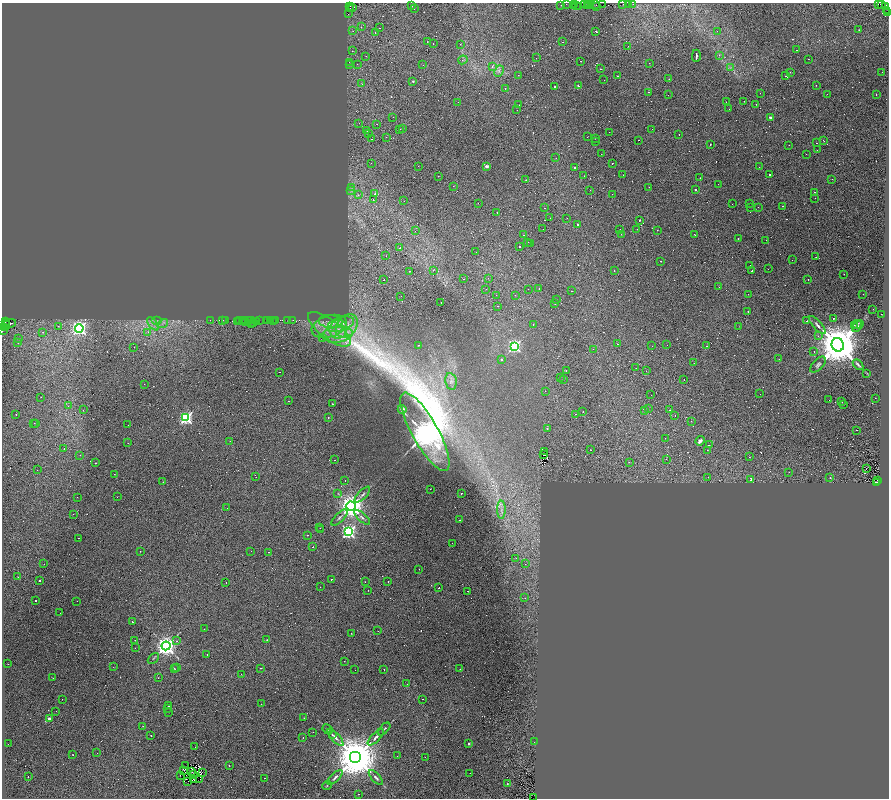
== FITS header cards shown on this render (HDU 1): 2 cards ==
NAXIS1  =                 1773
NAXIS2  =                 1592

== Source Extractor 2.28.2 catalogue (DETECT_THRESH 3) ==
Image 1773 x 1592 px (HDU 1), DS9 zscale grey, zoomed out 1/2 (1 PNG px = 2 x 2 image px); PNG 891 x 800 px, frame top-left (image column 1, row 1591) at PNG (2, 3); each listed source drawn as its Kron ellipse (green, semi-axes under 4 px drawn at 4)
Background 0.154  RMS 0.048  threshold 0.144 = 3 sigma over >= 5 px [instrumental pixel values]
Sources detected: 815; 378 cannot appear on this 1/2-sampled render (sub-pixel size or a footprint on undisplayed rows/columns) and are neither listed nor drawn; the other 437 listed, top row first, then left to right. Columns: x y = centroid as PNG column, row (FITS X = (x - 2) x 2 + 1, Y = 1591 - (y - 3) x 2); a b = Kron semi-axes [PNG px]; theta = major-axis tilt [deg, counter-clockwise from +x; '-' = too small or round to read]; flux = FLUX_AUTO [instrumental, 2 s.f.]
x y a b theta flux
567 4 3 2 - 12
575 4 2 1 - 12
585 4 4 2 - 24
589 4 2 2 - 22
596 4 3 2 - 59
603 4 3 1 - 21
623 4 3 1 - 12
629 4 3 1 - 10
633 4 2 1 - 13
878 4 2 1 - 120
881 4 2 1 - 5.3
561 5 2 1 - 48
587 5 4 2 - 37
350 6 2 1 - 53
412 6 2 1 - 11
573 6 2 1 - 28
577 6 3 1 - 21
579 6 2 1 - 27
886 6 3 2 - 180
596 7 3 2 - 18
353 8 2 1 - 5.4
414 8 2 1 - 22
351 9 3 2 - 14
887 10 2 1 - 14
348 13 2 1 - 24
888 13 3 1 - 7.9
361 27 2 2 - 7.8
380 28 2 1 - 23
859 30 3 2 - 5.3
353 31 2 1 - 4.7
596 31 2 2 - 84
717 31 2 2 - 4.2
375 32 2 1 - 56
427 42 2 1 - 15
562 42 2 1 - 9.3
433 44 2 1 - 17
460 44 2 1 - 15
628 46 2 1 - 13
796 50 2 2 - 24
352 51 2 1 - 7.8
719 55 3 2 - 8.4
366 56 2 1 - 4.1
696 56 6 2 89 280
536 58 2 1 - 8.6
808 59 2 1 - 18
463 60 5 2 - 8.1
580 61 2 1 - 190
349 62 2 1 - 8.5
649 63 2 2 - 22
349 64 2 2 - 26
357 64 2 1 - 7.6
423 65 2 1 - 6
492 67 4 3 - 14
730 68 3 2 - 8.8
601 69 2 1 - 20
499 71 6 4 63 28
790 72 2 1 - 13
882 72 2 1 - 7
518 75 2 1 - 47
617 76 2 2 - 120
786 76 3 1 - 36
669 79 2 1 - 18
604 80 2 1 - 17
413 81 2 2 - 13
362 84 2 1 - 23
578 85 2 2 - 180
816 85 2 1 - 86
555 87 2 2 - 35
505 88 2 1 - 32
648 92 2 1 - 120
760 93 2 1 - 56
827 94 2 1 - 6.4
668 95 2 1 - 40
876 95 2 1 - 24
744 101 2 1 - 4.4
458 102 2 1 - 14
726 102 2 1 - 6.7
756 104 2 2 - 33
519 105 2 1 - 33
729 109 2 1 - 5.8
517 110 2 1 - 7.7
393 117 2 1 - 11
770 117 3 3 - 12
359 123 2 1 - 2.5
377 124 2 1 - 6.2
402 128 2 2 - 68
400 129 2 1 - 6.5
652 129 2 1 - 7
367 131 2 2 - 17
609 132 2 1 - 7.2
368 134 2 1 - 8.1
679 135 2 1 - 18
386 137 2 2 - 5.9
587 137 2 1 - 4.7
372 139 2 1 - 53
595 139 2 1 - 1.9
638 140 2 1 - 41
824 140 2 1 - 24
596 141 2 1 - 17
816 143 2 1 - 14
710 145 2 2 - 18
789 145 2 1 - 8.9
817 150 2 1 - 6.9
601 154 2 1 - 9.6
806 154 2 1 - 8.2
556 158 2 1 - 19
371 163 2 1 - 8.7
612 163 2 2 - 160
418 166 2 1 - 11
487 166 2 2 - 120
759 167 2 1 - 15
574 168 2 2 - 100
623 175 2 1 - 15
769 175 2 1 - 46
438 176 2 2 - 23
584 176 2 1 - 13
700 178 2 2 - 50
832 179 2 2 - 16
526 180 2 1 - 16
718 184 2 1 - 9.7
453 186 2 1 - 5.7
352 187 2 2 - 18
649 187 2 2 - 16
590 190 2 1 - 7.2
695 190 2 2 - 8
351 191 4 2 - 10
815 192 2 1 - 29
375 194 2 2 - 23
612 194 2 1 - 17
358 195 3 3 - 9.2
815 198 2 1 - 13
373 200 2 2 - 21
404 201 2 1 - 13
478 203 2 1 - 16
749 203 2 1 - 7.4
732 204 2 1 - 15
782 206 2 1 - 70
751 207 2 1 - 9.2
758 207 2 2 - 30
545 208 2 1 - 69
497 212 2 2 - 6.6
550 218 2 1 - 9.3
567 218 2 1 - 7.7
639 220 2 2 - 12
577 224 2 2 - 15
543 229 2 1 - 22
620 229 2 1 - 43
637 229 2 2 - 31
657 230 2 2 - 5.3
415 231 2 2 - 10
621 234 2 1 - 12
524 235 2 1 - 45
695 235 2 1 - 73
738 238 2 1 - 43
766 240 2 1 - 24
528 242 2 1 - 30
531 243 2 1 - 7.7
520 247 2 2 - 24
400 248 2 1 - 20
476 252 2 1 - 5.9
386 256 2 1 - 32
816 257 2 1 - 7.7
792 260 2 1 - 6.8
661 261 2 1 - 22
750 266 2 2 - 43
768 269 2 1 - 33
433 270 2 1 - 26
410 271 2 1 - 9.9
614 271 2 1 - 10
752 271 2 1 - 35
844 274 2 1 - 15
488 278 2 2 - 7.3
463 279 2 2 - 66
384 280 2 1 - 51
808 280 2 2 - 15
719 287 2 1 - 4.8
539 288 2 1 - 17
486 289 2 1 - 31
528 289 2 1 - 8.6
571 291 2 2 - 43
748 294 2 1 - 8.3
863 294 2 1 - 22
496 295 2 1 - 9.2
515 295 2 2 - 96
401 296 2 1 - 5.9
557 300 2 1 - 17
441 302 2 1 - 13
555 304 2 1 - 15
498 306 2 1 - 9.5
873 309 2 1 - 18
748 311 2 2 - 38
881 314 2 1 - 23
834 318 2 2 - 29
157 320 5 2 - 14
210 320 2 1 - 17
223 320 4 2 - 24
226 320 3 2 - 35
240 320 4 1 - 11
244 320 3 1 - 15
249 320 2 1 - 31
251 320 2 1 - 61
259 320 2 1 - 33
268 320 2 1 - 15
270 320 2 1 - 17
288 320 2 1 - 47
293 320 2 1 - 2.3
6 321 2 1 - 190
242 321 2 1 - 25
266 321 2 1 - 6.4
276 321 3 2 - 36
807 321 2 1 - 34
237 322 3 1 - 13
246 322 2 1 - 3.9
253 322 3 1 - 17
257 322 4 1 - 29
274 322 2 1 - 21
331 322 12 6 -7 69
252 323 2 1 - 48
6 324 5 2 - 140
9 324 7 4 17 82
153 324 8 3 -51 24
163 324 6 2 29 14
341 324 14 6 18 100
533 324 2 2 - 2.7
857 324 4 2 - 8.8
817 325 11 3 -48 27
854 325 2 2 - 31
58 326 3 2 - 10
329 326 18 10 18 180
347 326 13 9 51 140
739 326 2 2 - 2.8
858 326 7 3 47 9.6
5 327 2 1 - 97
79 328 4 4 - 3100
329 329 26 9 -37 230
338 329 10 8 64 110
2 331 2 1 - 100
43 332 2 2 - 15
148 332 3 2 - 13
337 334 15 8 5 140
818 336 3 2 - 8.7
322 337 2 1 - 23
19 338 2 2 - 8.9
18 343 2 2 - 3.4
617 344 2 1 - 40
418 345 2 2 - 5.1
667 345 2 1 - 7.3
838 345 7 6 - 63000
514 346 4 4 - 2200
652 346 2 1 - 12
707 346 2 2 - 7.1
134 347 2 1 - 11
593 349 2 2 - 6.1
814 351 2 1 - 13
779 359 2 1 - 6.9
501 360 2 2 - 9.2
694 363 2 1 - 18
818 365 10 5 48 29
858 365 6 2 -47 17
636 368 2 1 - 8.9
566 371 3 1 - 2.7
646 371 2 1 - 6.3
279 372 2 1 - 8.8
867 373 3 2 - 3
560 377 2 1 - 5.8
563 379 2 1 - 6
684 379 2 1 - 22
451 381 8 5 -79 37
144 384 2 1 - 8.6
545 391 2 1 - 11
760 394 2 1 - 5.1
651 395 2 1 - 26
41 397 2 1 - 2
875 398 2 1 - 15
829 400 2 1 - 2
288 401 2 1 - 10
842 402 2 2 - 26
332 404 2 2 - 64
843 404 3 1 - 16
68 406 2 2 - 4.8
402 409 4 4 - 19
648 409 2 1 - 8.8
83 410 2 1 - 43
670 410 2 2 - 73
583 411 2 1 - 56
644 411 2 1 - 17
16 414 2 1 - 13
575 414 2 1 - 2.5
675 415 2 1 - 11
328 417 2 2 - 13
186 418 4 4 - 1900
691 421 2 1 - 7.8
34 423 2 1 - 9.7
36 423 2 1 - 14
128 425 2 1 - 14
547 429 2 2 - 7.6
857 430 2 1 - 12
425 432 44 13 -61 28000
665 438 2 1 - 32
230 441 2 2 - 13
700 441 5 4 - 26
128 443 2 2 - 22
709 445 2 2 - 84
64 449 2 1 - 19
590 450 2 1 - 34
707 450 2 2 - 15
544 452 2 1 - 1.7
80 455 2 1 - 15
544 455 2 1 - 3.8
749 457 2 1 - 19
666 459 2 1 - 33
335 460 2 1 - 9.5
629 462 2 1 - 17
96 463 2 1 - 39
866 468 2 1 - 3.3
37 470 2 1 - 3.7
789 472 2 1 - 27
114 474 2 1 - 8.1
256 477 2 1 - 11
708 477 2 1 - 13
830 478 2 1 - 31
751 479 3 2 - 300
345 480 2 2 - 17
877 480 3 2 - 32
163 482 2 1 - 6.7
877 482 3 1 - 260
430 489 2 1 - 6.5
461 493 2 1 - 47
338 494 4 3 - 8.6
362 495 10 3 45 22
77 497 2 1 - 9.4
117 497 2 1 - 78
351 506 4 4 - 13000
227 508 2 1 - 4.1
501 510 9 4 90 34
73 514 2 2 - 18
339 517 10 3 45 19
362 517 10 3 -42 24
460 520 2 1 - 4.1
320 528 2 2 - 30
321 530 2 1 - 7.4
349 532 4 4 - 2700
307 535 2 1 - 48
79 538 2 1 - 9.1
452 543 2 1 - 10
313 547 2 1 - 4.7
140 551 2 1 - 25
251 551 2 1 - 6.9
269 552 2 2 - 21
516 558 2 2 - 10
44 564 2 1 - 8.4
525 564 2 2 - 7.9
419 569 2 1 - 16
18 577 2 1 - 60
332 579 2 1 - 42
40 580 2 2 - 7.4
388 581 2 2 - 24
226 582 2 1 - 17
365 582 2 1 - 8.5
320 587 2 1 - 7
439 588 2 2 - 47
368 590 2 1 - 11
468 591 2 1 - 21
525 598 2 1 - 20
35 600 2 2 - 14
77 601 2 1 - 6.9
60 613 2 1 - 14
132 622 2 2 - 30
204 629 2 1 - 14
378 631 2 1 - 6.5
351 633 2 2 - 4
135 640 2 1 - 40
267 640 2 1 - 60
177 641 2 2 - 32
166 646 4 4 - 8300
135 648 2 1 - 7
207 654 2 2 - 110
153 658 6 2 45 9.8
344 661 2 1 - 28
8 664 2 1 - 16
113 667 2 1 - 2.5
174 668 2 1 - 18
177 668 2 1 - 3.6
261 668 2 1 - 100
384 669 2 1 - 19
460 669 2 1 - 17
355 670 2 1 - 21
241 674 2 1 - 22
52 678 3 1 - 26
158 678 2 1 - 17
407 684 2 1 - 8.5
62 699 2 1 - 30
422 699 2 1 - 9.1
261 704 2 1 - 18
169 705 2 2 - 67
167 708 2 2 - 15
56 711 2 1 - 16
168 712 2 1 - 13
304 718 2 2 - 2.5
49 719 2 2 - 160
143 726 2 2 - 19
327 729 5 2 - 8
384 729 8 2 46 12
313 732 2 1 - 14
332 734 2 1 - 40
151 735 2 1 - 24
335 737 11 3 -47 33
376 737 10 3 45 34
303 738 2 1 - 110
534 742 2 1 - 7.1
8 744 2 1 - 10
469 744 2 2 - 34
195 747 2 1 - 28
97 753 2 2 - 33
73 755 2 1 - 5.6
397 756 2 1 - 11
355 757 6 6 - 75000
425 757 2 1 - 82
186 765 3 1 - 2.8
229 766 2 1 - 40
184 770 2 1 - 4.3
191 772 2 1 - 0.044
202 773 3 1 - 5.8
470 773 2 1 - 14
193 775 3 2 - 2.9
181 776 2 1 - 3.1
28 777 2 1 - 5.4
335 777 9 3 43 23
265 778 2 1 - 120
376 778 9 3 -47 24
200 779 2 1 - 1.2
193 780 4 1 - 2.5
187 782 3 1 - 5.3
507 784 2 1 - 5.8
327 785 5 2 - 8.9
358 794 2 1 - 8.3
533 797 3 1 - 14
At the frame edge (FLAGS 8, measured only in part): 5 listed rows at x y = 886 6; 887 10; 888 13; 2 331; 533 797
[378 sub-pixel or undisplayed-footprint detections neither listed nor drawn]